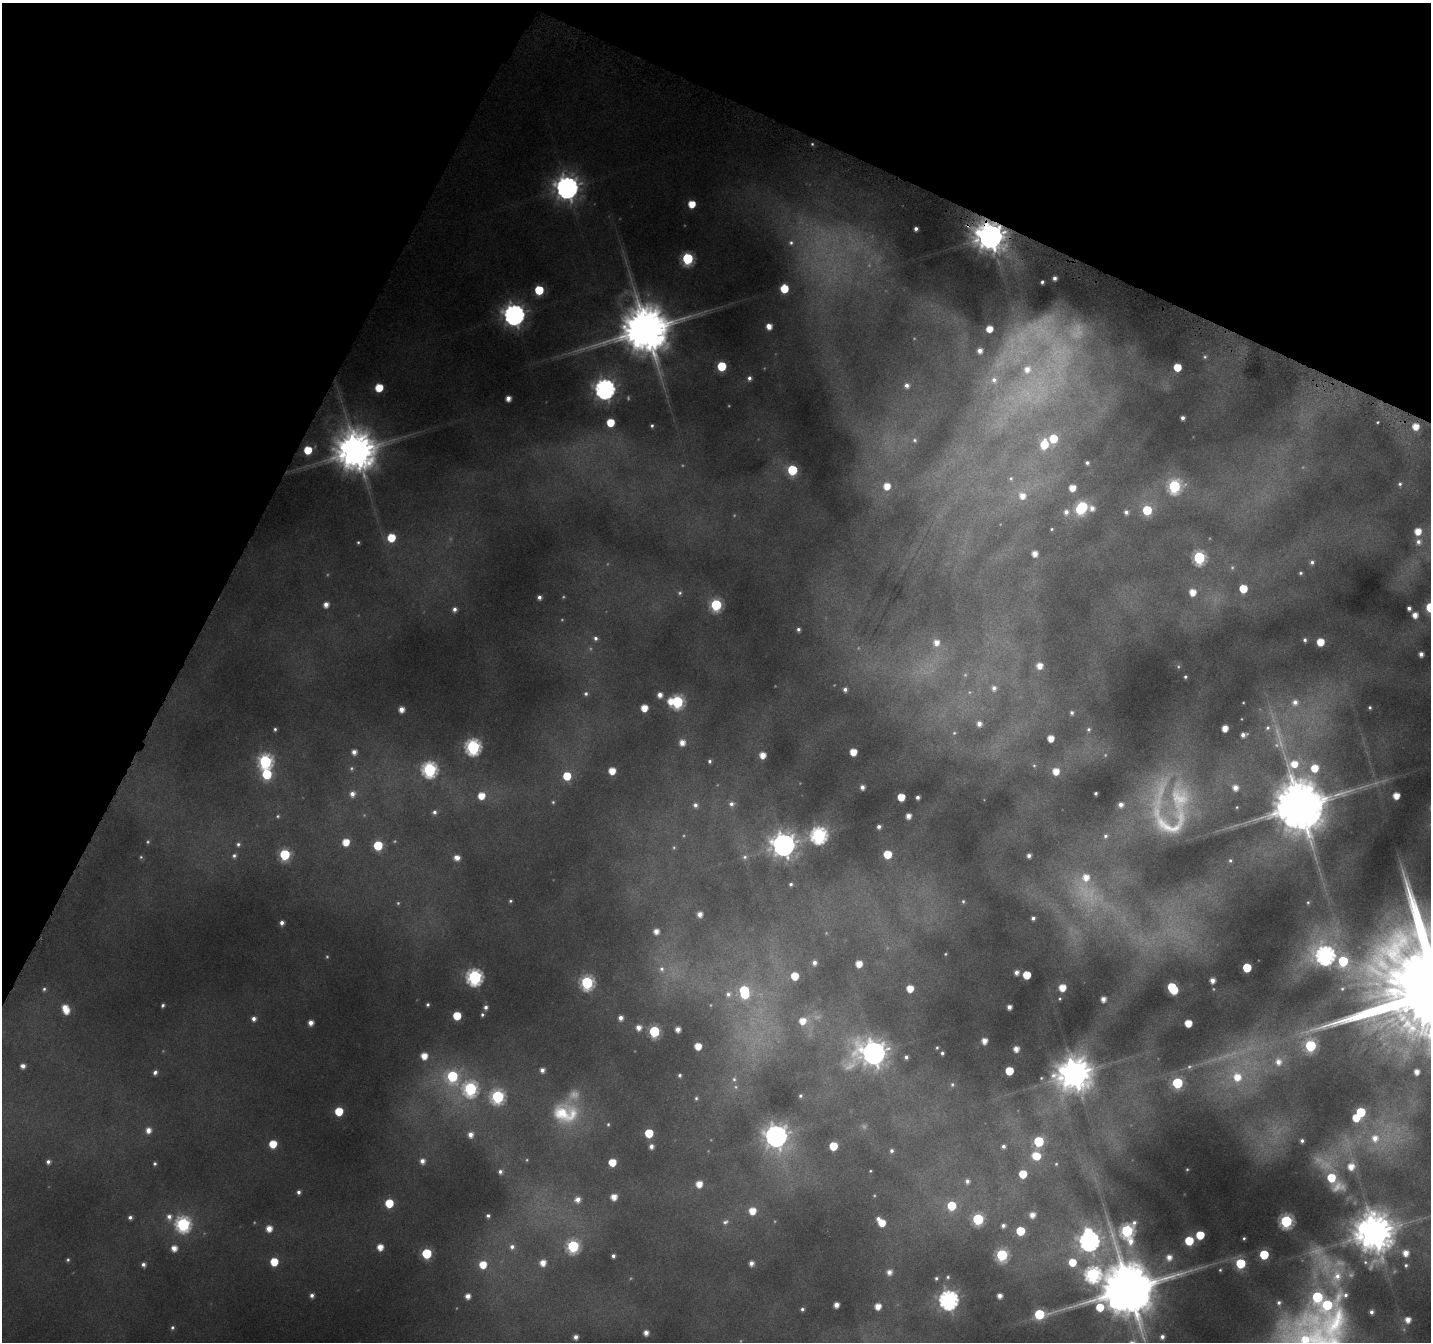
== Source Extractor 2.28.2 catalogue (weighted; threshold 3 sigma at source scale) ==
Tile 2 of 4 x 4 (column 2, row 1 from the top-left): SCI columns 1456-2884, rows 4327-5666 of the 5745 x 5877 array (HDU 1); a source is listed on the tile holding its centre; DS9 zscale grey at full resolution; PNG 1433 x 1344 px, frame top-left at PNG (2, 3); no overlay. Shown black and unused: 24% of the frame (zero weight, under 4 of 8 exposures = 2% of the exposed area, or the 3 px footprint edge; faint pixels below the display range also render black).
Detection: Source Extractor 2.28.2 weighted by HDU 2 'WHT'; one run over the whole footprint, this tile lists its part. Background 0.0917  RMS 0.0092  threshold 0.0376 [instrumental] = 3 sigma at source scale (4.09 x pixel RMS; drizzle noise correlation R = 1.36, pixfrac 0.8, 0.0396/0.0396 arcsec/px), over >= 5 px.
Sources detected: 379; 63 too faint to see at this stretch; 1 inside a brighter object's white glare — not listed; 12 inside a brighter listed object's ellipse — not listed separately; the other 303 listed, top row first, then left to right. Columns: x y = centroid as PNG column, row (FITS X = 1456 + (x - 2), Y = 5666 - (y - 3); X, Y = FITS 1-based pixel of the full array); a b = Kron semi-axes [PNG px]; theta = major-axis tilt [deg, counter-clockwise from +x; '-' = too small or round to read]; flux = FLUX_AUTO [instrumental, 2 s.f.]
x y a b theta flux
812 144 3 3 - 1.2
567 188 9 9 - 1100
692 204 5 5 - 23
916 229 4 4 - 3.9
990 236 10 9 - 2200
791 243 8 8 - 5.3
687 259 7 6 - 120
784 289 6 6 - 32
539 290 6 6 - 54
514 315 8 8 - 840
769 326 5 5 - 10
646 329 15 14 - 6100
989 329 5 5 - 16
980 351 5 5 - 6.8
1060 353 192 54 62 440
1205 357 5 5 - 1.6
722 366 6 6 - 52
1177 367 5 5 - 29
749 378 5 5 - 3.6
907 385 6 6 - 4.8
379 388 6 6 - 30
605 389 8 8 - 630
508 398 5 5 - 8.3
1183 418 4 4 - 3.8
610 422 6 6 - 30
1377 422 3 2 - 1.1
652 426 4 4 - 2.1
1415 426 6 6 - 16
915 440 7 6 - 2.5
308 450 6 6 - 33
356 451 12 12 - 3900
1087 463 4 4 - 3.2
792 470 6 6 - 65
1400 484 5 5 - 2.3
887 486 7 7 - 17
1174 486 8 7 - 140
1072 488 6 6 - 15
1081 508 9 7 54 110
1092 508 7 7 - 7.4
1147 510 6 6 - 56
1066 512 8 7 - 7.5
1126 512 6 6 - 4.7
1051 529 4 3 - 1.4
1418 531 6 5 - 17
391 538 6 6 - 33
358 542 3 3 - 1.4
1418 542 8 7 - 5.7
1034 553 5 5 - 10
1199 557 7 6 - 150
1312 562 6 5 - 3.4
1301 573 5 4 - 1.9
1243 589 6 6 - 32
1192 592 7 6 - 16
680 593 7 6 - 2.3
539 597 4 4 - 4
326 605 5 5 - 7.3
716 605 7 6 - 110
1430 607 6 6 - 48
1409 608 4 4 - 3.9
454 609 6 5 - 4.8
1415 615 5 5 - 9.4
798 629 4 4 - 2.7
595 638 7 6 - 3.6
1305 640 4 4 - 2.8
936 642 9 9 - 12
1320 642 5 5 - 24
1421 654 4 4 - 6.5
1039 666 6 6 - 12
1185 677 3 3 - 1.8
994 688 8 7 - 5.7
845 689 5 4 - 3.9
586 694 6 5 - 2.6
660 695 6 5 - 7
670 701 6 5 - 11
677 702 7 7 - 140
1295 702 14 12 48 17
1370 707 3 3 - 1.7
644 708 5 5 - 18
401 709 5 5 - 9.7
1072 713 5 5 - 3
979 724 5 5 - 6.4
1225 728 5 5 - 14
1268 728 10 8 36 6.5
275 729 4 4 - 2.1
1088 729 6 6 - 2.5
954 733 5 5 - 1.6
1243 735 7 6 - 6.4
1050 738 5 5 - 15
682 742 6 6 - 11
473 747 7 7 - 270
354 752 6 5 - 6.7
853 752 5 5 - 20
762 755 5 5 - 14
265 761 7 7 - 200
710 761 5 4 - 2.4
1034 765 7 5 -73 2.1
1314 768 8 7 - 24
429 769 7 7 - 240
612 771 5 5 - 18
1056 771 7 6 - 16
267 774 7 6 - 69
567 776 6 6 - 32
862 787 4 4 - 5.3
1235 788 7 6 - 9.3
1096 793 3 3 - 2.1
352 794 7 7 - 7.3
481 796 6 6 - 20
1396 796 5 5 - 16
901 797 5 5 - 26
918 797 4 4 - 3.8
553 802 5 4 - 1.5
731 804 9 7 4 5
695 805 7 6 - 4.9
1121 805 7 6 - 6.7
1300 806 20 16 -82 7300
1237 807 4 3 - 0.99
434 812 6 6 - 3.5
908 816 5 5 - 8.5
879 827 4 4 - 3.8
819 835 8 7 - 310
1106 836 7 6 - 3.5
346 842 6 5 - 20
238 844 6 6 - 2.8
378 845 6 6 - 57
784 845 9 9 - 1300
887 854 6 6 - 32
285 855 6 6 - 86
234 856 7 6 - 3.2
745 857 8 8 - 4
457 858 7 6 - 8.5
1230 861 6 5 - 2.3
791 884 4 4 - 2.4
1087 893 83 44 -42 170
510 901 4 3 - 1.6
963 901 5 5 - 1.7
1308 902 6 5 - 1.8
700 914 5 5 - 7.6
1033 918 4 4 - 3.4
282 923 5 5 - 5.1
656 931 5 5 - 8.4
945 954 3 2 - 0.92
1325 955 11 10 - 470
1343 961 8 7 - 83
814 963 5 5 - 4.9
859 964 5 5 - 16
1247 968 6 5 - 45
662 969 11 9 -54 7.2
1016 972 5 4 - 5.7
1027 975 5 5 - 31
795 976 6 5 - 26
474 977 7 7 - 290
1212 980 5 4 - 7.9
587 983 7 7 - 170
1062 988 5 5 - 19
1172 988 8 6 -56 76
44 989 6 5 - 2.3
910 989 5 5 - 18
1342 989 7 5 43 2.1
744 990 9 7 -19 54
728 994 10 9 - 7.6
1060 999 4 4 - 1.3
1103 999 5 5 - 8.6
428 1004 3 3 - 1.9
163 1005 4 3 - 2.4
486 1007 5 5 - 3.9
1009 1007 4 4 - 6.2
66 1011 7 6 - 14
482 1015 5 4 - 2.1
457 1016 6 5 - 36
621 1018 5 5 - 6
254 1019 6 5 - 5.3
803 1021 9 8 - 17
311 1023 5 5 - 8.4
1188 1023 5 5 - 22
638 1027 6 6 - 8.9
678 1029 5 5 - 7.7
654 1031 6 6 - 98
984 1041 5 5 - 10
698 1046 5 5 - 18
1310 1046 7 7 - 110
937 1047 3 3 - 1.2
1016 1049 5 5 - 9.3
873 1053 13 10 5 1400
942 1053 4 4 - 2.2
424 1056 6 6 - 16
906 1057 4 4 - 2.9
1278 1062 10 9 - 12
23 1066 5 4 - 5.5
542 1070 4 4 - 5.4
1009 1071 5 5 - 34
155 1072 6 5 - 4.2
1417 1072 6 5 - 9.3
1074 1074 12 11 - 2500
680 1075 4 4 - 2.3
452 1076 13 10 80 98
1237 1076 20 17 -72 40
1041 1078 5 4 - 1.3
734 1079 8 7 - 3.7
1177 1083 6 6 - 86
952 1084 6 6 - 1.9
470 1089 10 8 38 190
800 1096 5 5 - 2.2
498 1097 8 7 - 170
696 1098 5 4 - 1.9
339 1111 6 5 - 36
1361 1112 6 6 - 54
565 1113 32 26 -6 57
1356 1118 6 5 - 25
608 1124 5 4 - 1.6
148 1130 7 6 - 8.6
649 1133 6 5 - 39
470 1135 7 7 - 9.3
776 1136 9 9 - 980
1375 1138 20 15 -61 34
1039 1141 6 6 - 74
1302 1141 4 4 - 2.6
273 1144 6 5 - 29
651 1146 5 5 - 5.6
833 1146 6 5 - 33
1003 1146 5 4 - 3.4
892 1151 6 5 - 3.1
1036 1156 8 7 - 29
422 1161 7 6 - 7.4
48 1162 5 5 - 4
612 1162 6 5 - 25
155 1164 4 4 - 2
1056 1164 5 4 - 1.3
1351 1166 9 8 - 15
870 1171 3 3 - 0.99
500 1172 5 5 - 3.7
1023 1174 6 5 - 30
1331 1178 6 6 - 35
967 1181 6 6 - 4.4
699 1184 6 6 - 16
1338 1187 14 10 7 11
299 1192 4 4 - 3.4
614 1197 5 5 - 12
578 1199 7 7 - 8
389 1203 6 6 - 35
952 1206 6 6 - 43
752 1211 6 6 - 20
1032 1215 5 5 - 8.9
488 1216 4 4 - 2.9
130 1217 5 5 - 3.5
169 1217 9 8 - 7.3
878 1219 5 4 - 3.9
978 1219 6 6 - 110
1286 1221 7 6 - 170
725 1222 10 7 25 4.6
882 1223 6 5 - 21
183 1224 8 7 - 240
1003 1226 4 4 - 4
269 1228 6 5 - 12
1020 1231 6 6 - 42
1088 1231 9 7 -21 21
1127 1231 17 12 68 210
1374 1232 12 11 - 3500
1200 1235 6 6 - 36
1244 1238 3 3 - 1.5
1089 1241 9 8 - 640
1189 1241 6 6 - 43
573 1246 7 7 - 160
380 1247 5 5 - 13
512 1247 8 7 - 6.1
174 1248 6 6 - 11
427 1253 6 6 - 70
1406 1253 6 6 - 12
1002 1255 7 6 - 130
1264 1255 6 6 - 51
613 1256 4 4 - 3.1
1169 1257 8 7 - 11
68 1260 4 4 - 1.6
274 1262 6 5 - 29
1072 1262 7 7 - 25
1365 1262 7 6 - 2.4
543 1263 7 6 - 13
751 1263 5 5 - 6.4
1240 1263 6 6 - 67
143 1264 5 5 - 4.3
483 1265 7 7 - 24
1406 1265 5 5 - 2.3
1220 1270 3 3 - 1.3
889 1272 5 5 - 7.9
1093 1274 9 9 - 310
948 1277 5 4 - 2
1336 1277 34 18 78 33
936 1278 4 4 - 1.8
1128 1289 19 15 42 8800
312 1295 5 5 - 4.5
468 1296 6 5 - 8.7
1000 1296 5 4 - 7.3
949 1300 8 7 - 550
1279 1303 5 5 - 2.7
836 1305 5 4 - 8.5
878 1306 5 5 - 13
802 1309 4 4 - 2.3
1371 1312 4 4 - 3.7
1039 1314 15 6 11 82
1408 1320 6 6 - 11
172 1328 6 5 - 2.2
646 1333 5 5 - 8.1
576 1337 6 5 - 6.1
1162 1337 5 4 - 4.5
Overlapping masked pixels (flux is a lower limit): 1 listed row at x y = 990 236
Isophote crosses this tile's border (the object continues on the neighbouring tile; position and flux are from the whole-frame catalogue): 2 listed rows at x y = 1430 607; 1128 1289